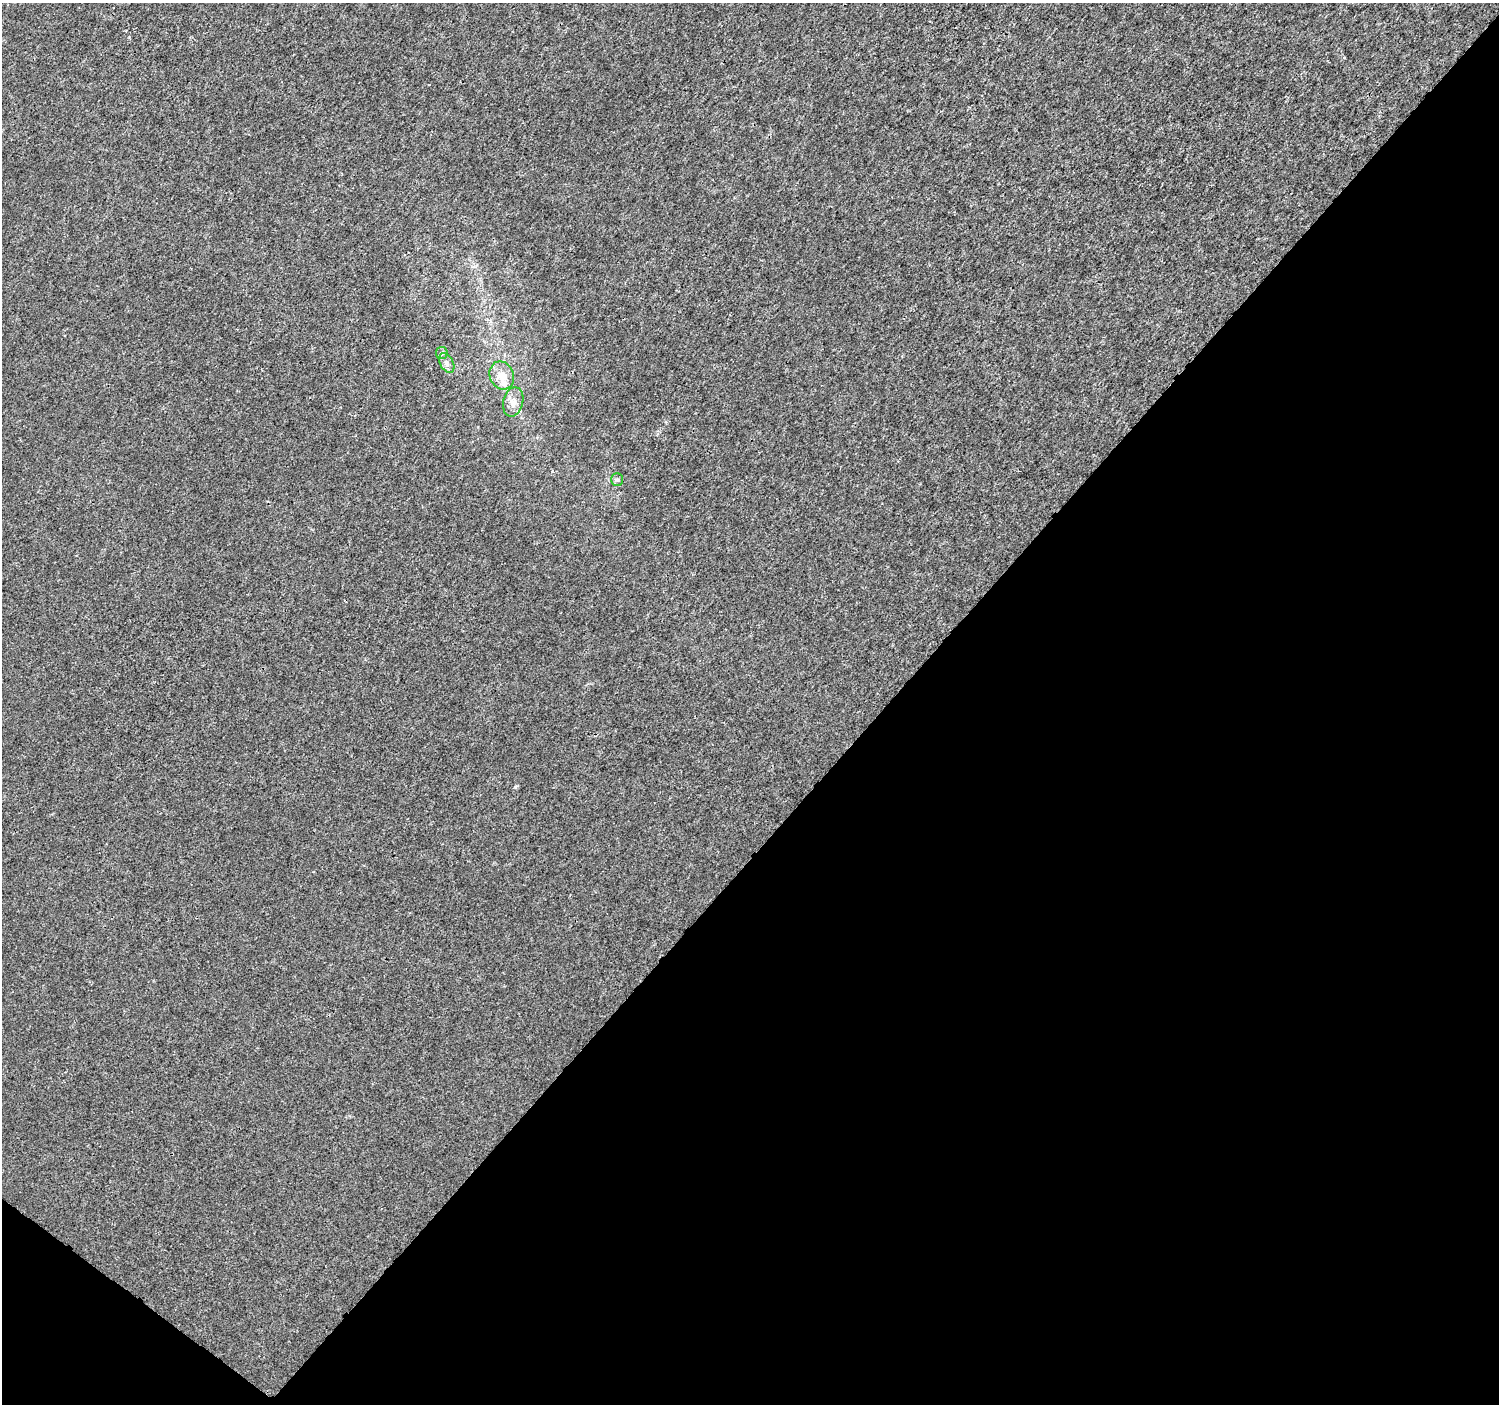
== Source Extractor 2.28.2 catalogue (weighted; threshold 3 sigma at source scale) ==
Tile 15 of 4 x 4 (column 3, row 4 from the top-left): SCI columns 3005-4501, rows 244-1645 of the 6002 x 6028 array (HDU 1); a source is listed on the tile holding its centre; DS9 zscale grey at full resolution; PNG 1501 x 1406 px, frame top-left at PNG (2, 3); each listed source drawn as its Kron ellipse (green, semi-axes under 4 px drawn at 4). Shown black and unused: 42% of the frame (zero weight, under 3 of 4 exposures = <1% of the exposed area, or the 3 px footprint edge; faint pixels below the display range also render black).
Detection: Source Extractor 2.28.2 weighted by HDU 2 'WHT'; one run over the whole footprint, this tile lists its part. Background 7.00e-05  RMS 0.0018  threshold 0.00813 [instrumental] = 3 sigma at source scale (4.5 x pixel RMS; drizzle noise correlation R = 1.50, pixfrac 1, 0.0396/0.0396 arcsec/px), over >= 5 px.
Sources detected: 6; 1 inside a brighter listed object's ellipse — not listed separately; the other 5 listed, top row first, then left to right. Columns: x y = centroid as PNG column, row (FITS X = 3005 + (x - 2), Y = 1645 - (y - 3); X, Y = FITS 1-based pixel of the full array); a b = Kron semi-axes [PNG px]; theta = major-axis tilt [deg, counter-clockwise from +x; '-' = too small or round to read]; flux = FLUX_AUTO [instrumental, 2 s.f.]
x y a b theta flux
442 353 6 6 - 0.42
447 363 11 6 -62 0.76
502 375 14 12 -68 2.2
513 402 15 10 76 1.5
617 480 6 5 - 0.35